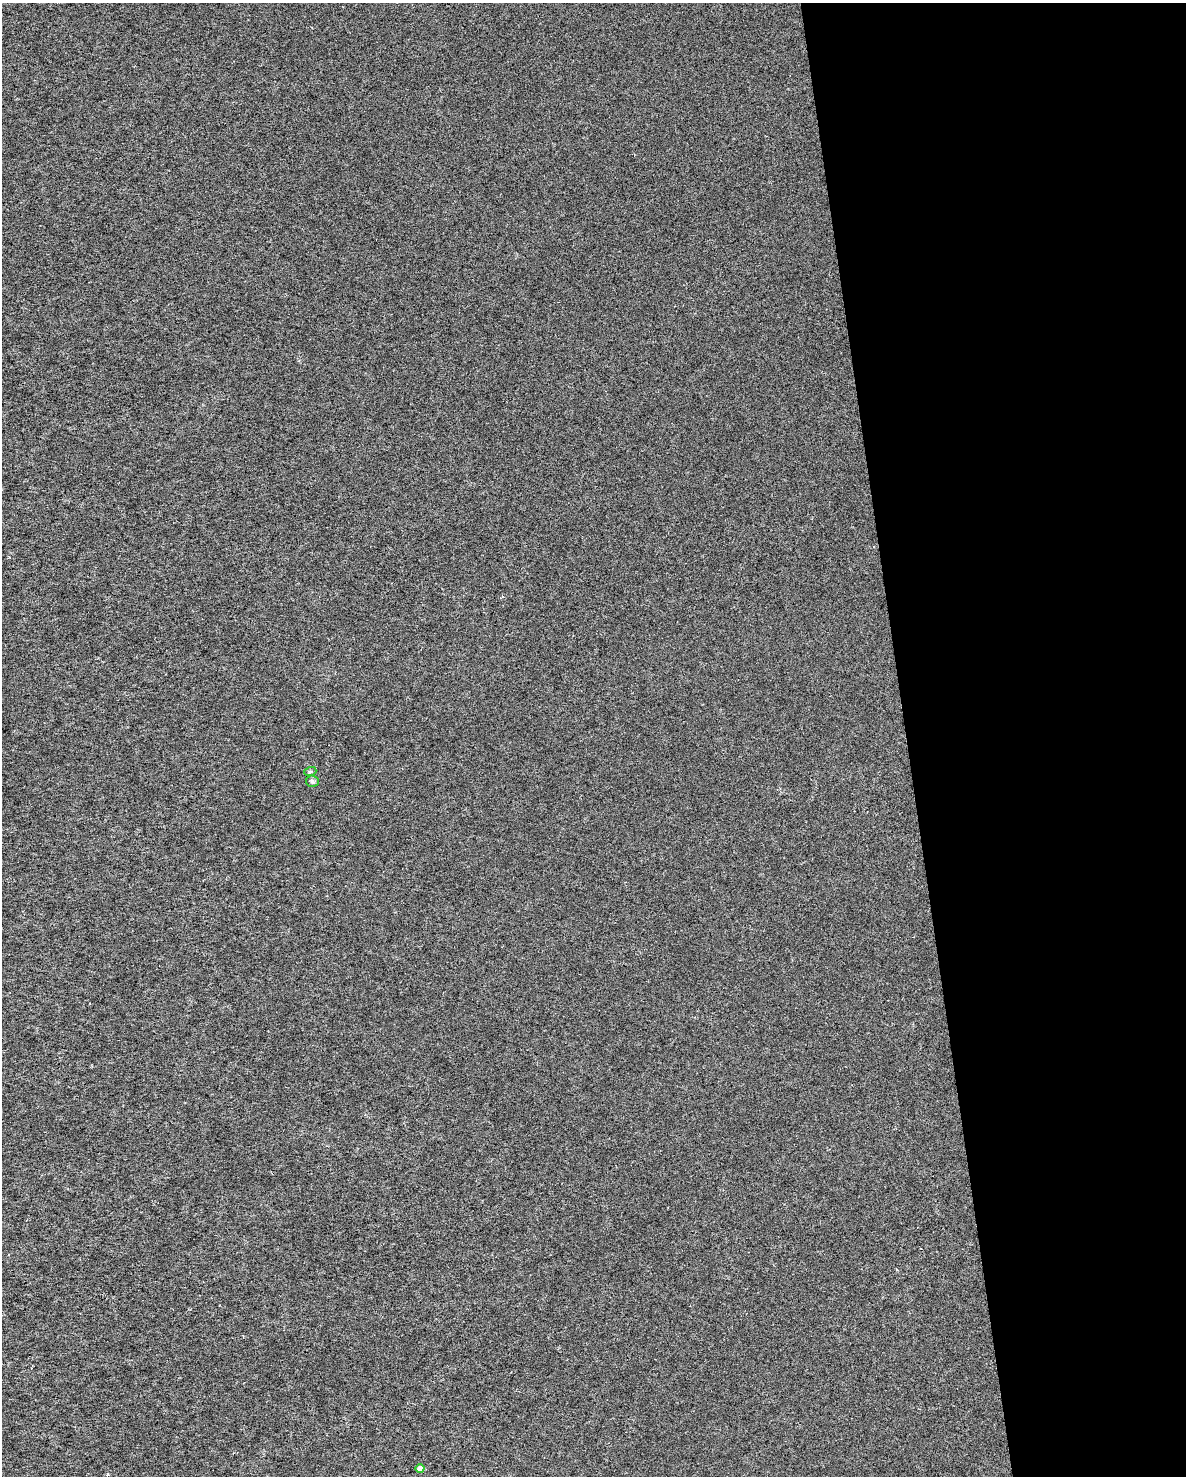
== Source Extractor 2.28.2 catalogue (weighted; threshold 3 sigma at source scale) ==
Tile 8 of 4 x 3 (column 4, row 2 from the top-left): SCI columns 3552-4735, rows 1534-3007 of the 4743 x 4505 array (HDU 1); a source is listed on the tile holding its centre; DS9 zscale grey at full resolution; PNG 1188 x 1478 px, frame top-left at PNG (2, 3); each listed source drawn as its Kron ellipse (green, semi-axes under 4 px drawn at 4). Shown black and unused: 24% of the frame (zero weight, under 3 of 6 exposures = <1% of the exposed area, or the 3 px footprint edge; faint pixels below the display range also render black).
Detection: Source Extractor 2.28.2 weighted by HDU 2 'WHT'; one run over the whole footprint, this tile lists its part. Background 1.22e-04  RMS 0.0017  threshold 0.00699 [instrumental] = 3 sigma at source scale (4.09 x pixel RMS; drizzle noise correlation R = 1.36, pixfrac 0.8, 0.0396/0.0396 arcsec/px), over >= 5 px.
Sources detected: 3; all 3 listed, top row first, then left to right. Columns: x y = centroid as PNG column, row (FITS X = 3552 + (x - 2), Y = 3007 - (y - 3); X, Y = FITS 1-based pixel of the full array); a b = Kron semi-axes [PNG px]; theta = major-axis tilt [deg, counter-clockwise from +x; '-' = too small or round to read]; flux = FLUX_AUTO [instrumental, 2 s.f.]
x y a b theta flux
310 772 6 4 19 0.2
312 781 6 5 - 0.29
420 1469 4 4 - 1.2